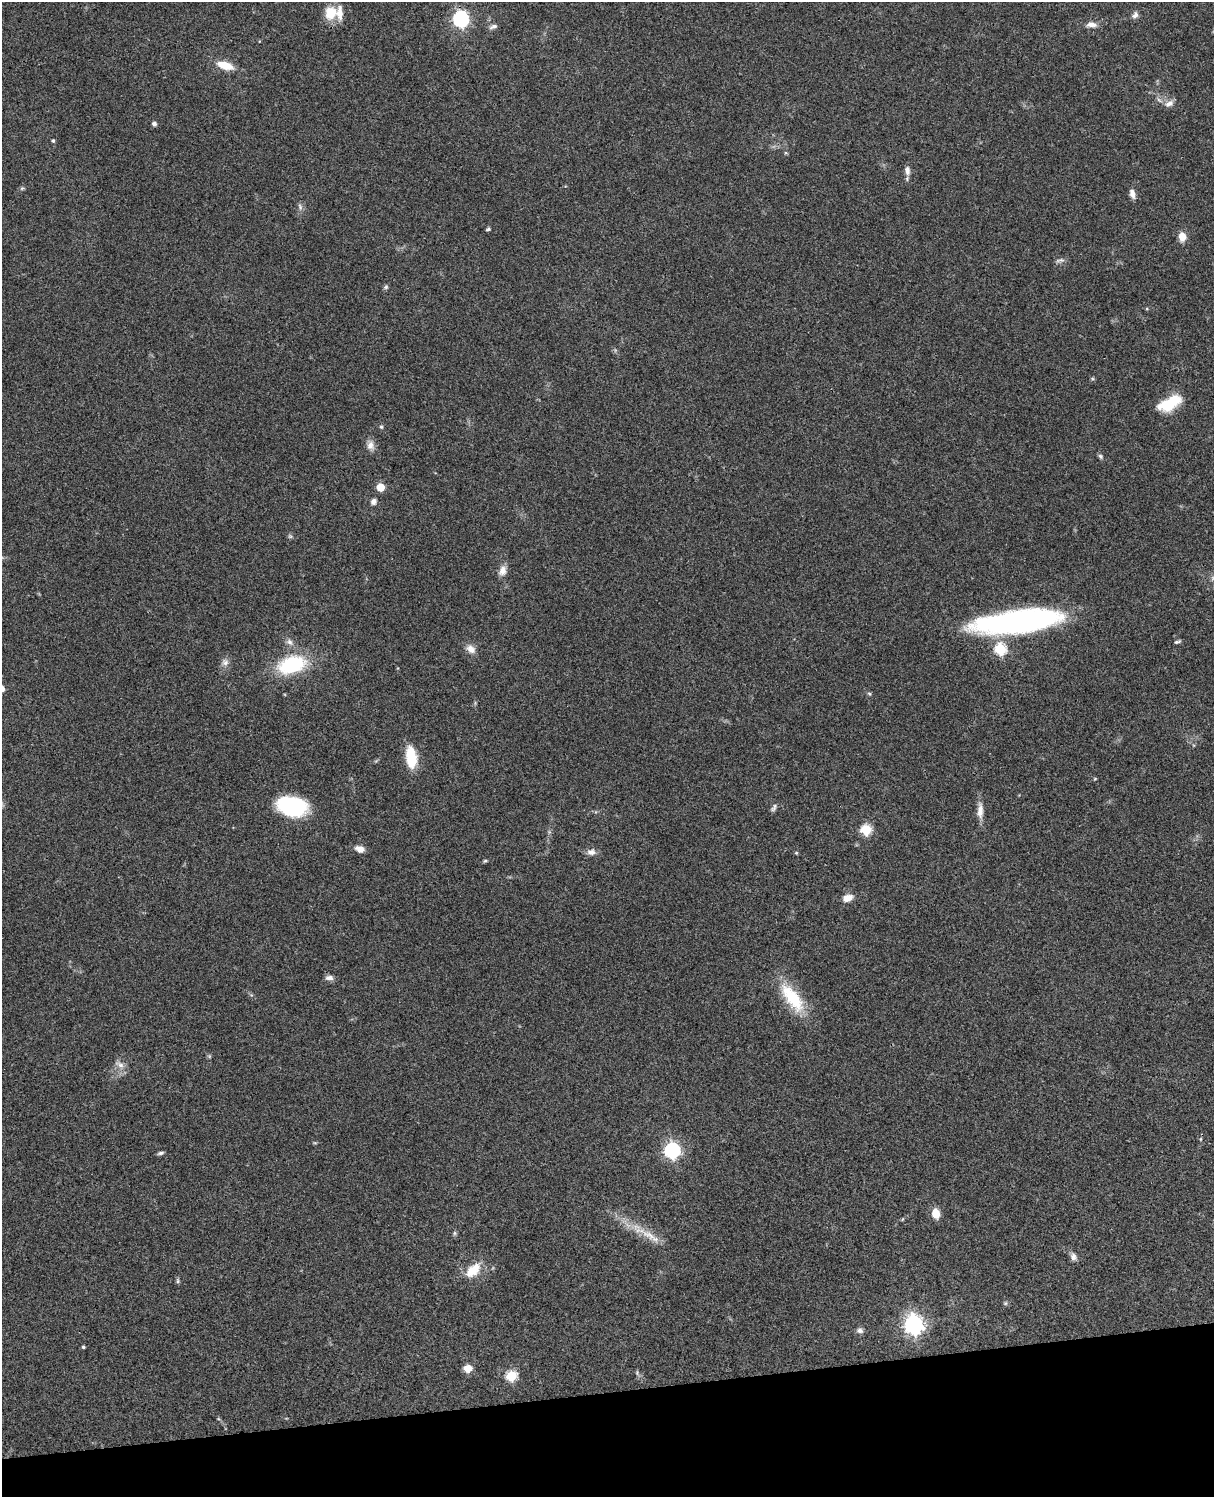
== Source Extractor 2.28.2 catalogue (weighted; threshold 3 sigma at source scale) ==
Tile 10 of 4 x 3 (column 2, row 3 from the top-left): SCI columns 1333-2544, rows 278-1772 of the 5087 x 4927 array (HDU 1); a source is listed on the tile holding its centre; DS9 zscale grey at full resolution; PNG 1216 x 1499 px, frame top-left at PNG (2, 2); no overlay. Shown black and unused: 7% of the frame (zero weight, under 3 of 4 exposures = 6% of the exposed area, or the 3 px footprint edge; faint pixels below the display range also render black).
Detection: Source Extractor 2.28.2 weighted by HDU 2 'WHT'; one run over the whole footprint, this tile lists its part. Background 0.0768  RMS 0.0057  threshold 0.0259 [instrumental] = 3 sigma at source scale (4.5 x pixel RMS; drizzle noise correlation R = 1.50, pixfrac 1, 0.05/0.05 arcsec/px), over >= 5 px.
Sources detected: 69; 1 too faint to see at this stretch — not listed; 1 inside a brighter listed object's ellipse — not listed separately; the other 67 listed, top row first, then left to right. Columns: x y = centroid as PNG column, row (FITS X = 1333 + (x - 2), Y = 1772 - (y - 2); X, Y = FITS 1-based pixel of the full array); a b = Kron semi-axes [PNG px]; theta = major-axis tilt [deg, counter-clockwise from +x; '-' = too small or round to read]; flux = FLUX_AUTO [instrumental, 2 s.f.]
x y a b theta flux
331 13 17 15 67 12
1135 15 9 7 52 2.4
461 19 7 6 - 170
1091 25 15 7 -2 3.8
493 26 11 5 18 1.9
225 66 18 9 -17 11
1159 100 9 4 -36 1.6
1169 103 13 8 31 3.2
154 124 6 5 - 1.5
53 141 4 4 - 1.1
786 153 6 3 -18 0.59
907 170 12 7 -82 3.1
22 188 6 5 - 0.87
1132 194 11 6 -74 3.3
300 207 10 5 -74 1.7
488 229 6 4 29 0.91
1182 236 9 7 -86 6.6
1060 260 13 5 5 1.7
386 287 6 6 - 1.1
1147 309 5 3 - 0.59
1170 403 24 11 28 24
381 427 6 5 - 0.93
371 445 13 10 -87 3.9
1100 456 7 6 - 1.2
380 487 5 5 - 18
373 501 7 6 - 2.4
502 571 12 9 75 4.5
1018 622 81 19 7 180
290 642 10 8 -41 2.8
1177 642 9 4 16 1.1
471 649 14 10 -38 4.2
1000 649 6 6 - 55
225 662 11 10 - 3.1
292 665 24 14 16 49
869 694 6 5 - 0.85
411 757 22 10 -82 20
1095 779 5 3 - 0.53
292 806 30 18 -12 48
774 808 12 6 54 1.7
980 811 22 8 89 5.4
866 830 6 5 - 42
360 849 12 8 -19 3.7
591 852 11 8 2 3.3
796 853 5 4 - 0.63
485 861 6 4 14 0.85
848 898 13 8 18 4.9
329 978 11 6 0 2.6
792 998 44 17 -54 27
209 1056 6 4 -45 0.76
120 1064 17 8 -36 3.9
1200 1139 5 3 - 0.61
315 1143 6 3 -18 0.6
672 1150 7 7 - 150
161 1153 8 4 10 1.3
936 1214 9 7 -77 8.7
455 1233 6 5 - 0.93
649 1235 33 11 -32 12
1073 1257 11 8 -65 2.6
473 1270 24 14 43 12
178 1281 7 5 -76 1
1005 1303 6 5 - 0.86
913 1324 7 7 - 310
860 1330 8 7 - 2.1
83 1347 4 3 - 0.75
468 1368 9 7 3 5.7
637 1373 6 5 - 0.93
511 1376 6 5 - 39